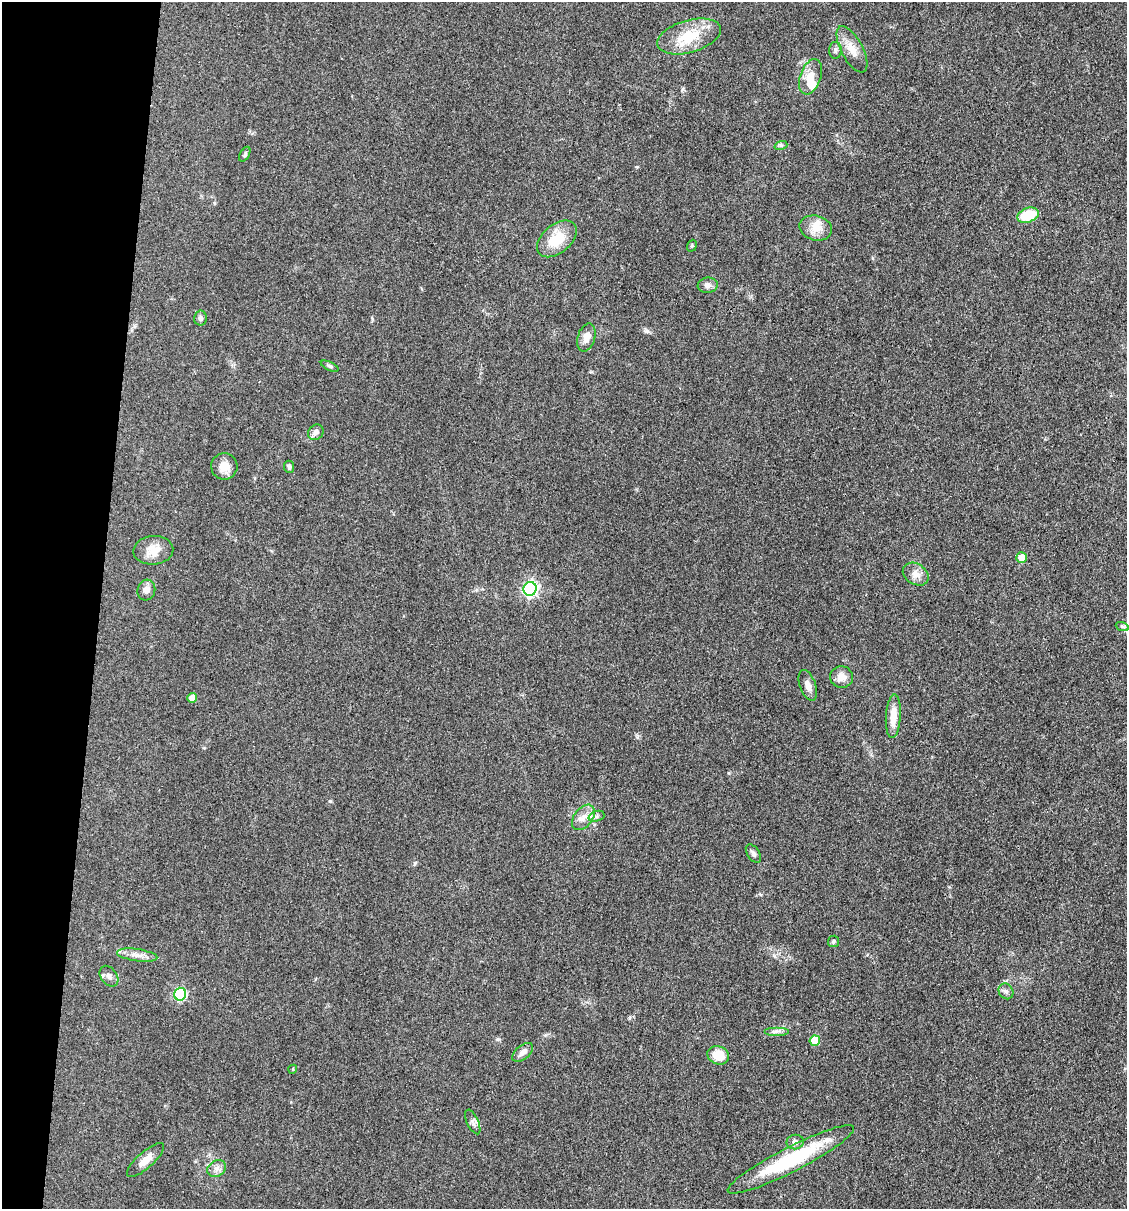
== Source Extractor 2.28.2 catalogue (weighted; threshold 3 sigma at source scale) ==
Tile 9 of 4 x 4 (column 1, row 3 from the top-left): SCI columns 233-1357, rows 1208-2414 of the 4848 x 4827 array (HDU 1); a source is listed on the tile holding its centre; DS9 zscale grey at full resolution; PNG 1129 x 1211 px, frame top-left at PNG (2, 2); each listed source drawn as its Kron ellipse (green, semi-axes under 4 px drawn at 4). Shown black and unused: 9% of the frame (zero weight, under 3 of 4 exposures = <1% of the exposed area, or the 3 px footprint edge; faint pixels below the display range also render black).
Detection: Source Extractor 2.28.2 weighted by HDU 2 'WHT'; one run over the whole footprint, this tile lists its part. Background 0.0764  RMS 0.0059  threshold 0.0266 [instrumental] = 3 sigma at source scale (4.5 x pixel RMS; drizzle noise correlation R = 1.50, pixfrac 1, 0.05/0.05 arcsec/px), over >= 5 px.
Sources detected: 47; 2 inside a brighter listed object's ellipse — not listed separately; the other 45 listed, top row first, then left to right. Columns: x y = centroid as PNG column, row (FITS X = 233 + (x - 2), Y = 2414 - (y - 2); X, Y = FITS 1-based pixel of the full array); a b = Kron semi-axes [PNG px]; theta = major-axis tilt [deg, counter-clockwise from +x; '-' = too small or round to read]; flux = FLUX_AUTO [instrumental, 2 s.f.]
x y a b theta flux
689 36 33 16 16 20
852 49 25 11 -62 7.8
835 50 8 6 87 1.5
810 77 18 10 70 8.2
781 145 7 4 18 1.1
245 154 8 4 62 1.1
1028 215 11 7 20 17
816 228 17 12 -15 6.8
557 239 23 14 40 15
692 246 6 4 71 0.79
708 285 10 7 8 2.7
200 318 7 6 - 1.7
586 338 14 8 73 4.7
330 366 9 4 -24 1.3
316 432 8 7 - 2.3
224 466 13 13 - 6.6
289 467 6 5 - 1.5
153 550 20 14 4 7.8
1022 558 5 5 - 8.2
916 574 14 10 -33 4.3
530 589 7 6 - 140
146 590 10 9 - 3.1
1122 626 7 4 -19 1.1
841 677 11 10 - 4.9
808 685 16 8 -70 3.6
192 698 5 4 - 6.2
893 716 22 7 86 8.4
596 816 8 5 19 1.5
583 817 14 9 52 5
753 854 10 6 -56 1.8
834 941 6 5 - 0.95
137 955 20 6 -8 4.4
109 976 11 8 -52 2.5
1006 991 8 7 - 1.8
180 994 6 6 - 55
777 1031 12 2 0 1.5
815 1041 5 5 - 14
523 1052 12 6 40 3
718 1055 11 9 -20 10
293 1069 4 3 - 0.55
473 1122 13 5 -65 2.1
795 1142 8 7 - 2.4
791 1159 71 12 27 47
145 1160 24 8 42 5.4
217 1168 10 8 34 2.9
Unlisted compact peaks at least as high as the median listed source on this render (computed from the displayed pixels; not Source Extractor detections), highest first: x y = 330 801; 683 89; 647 331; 415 863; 498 1039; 637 737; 629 1018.